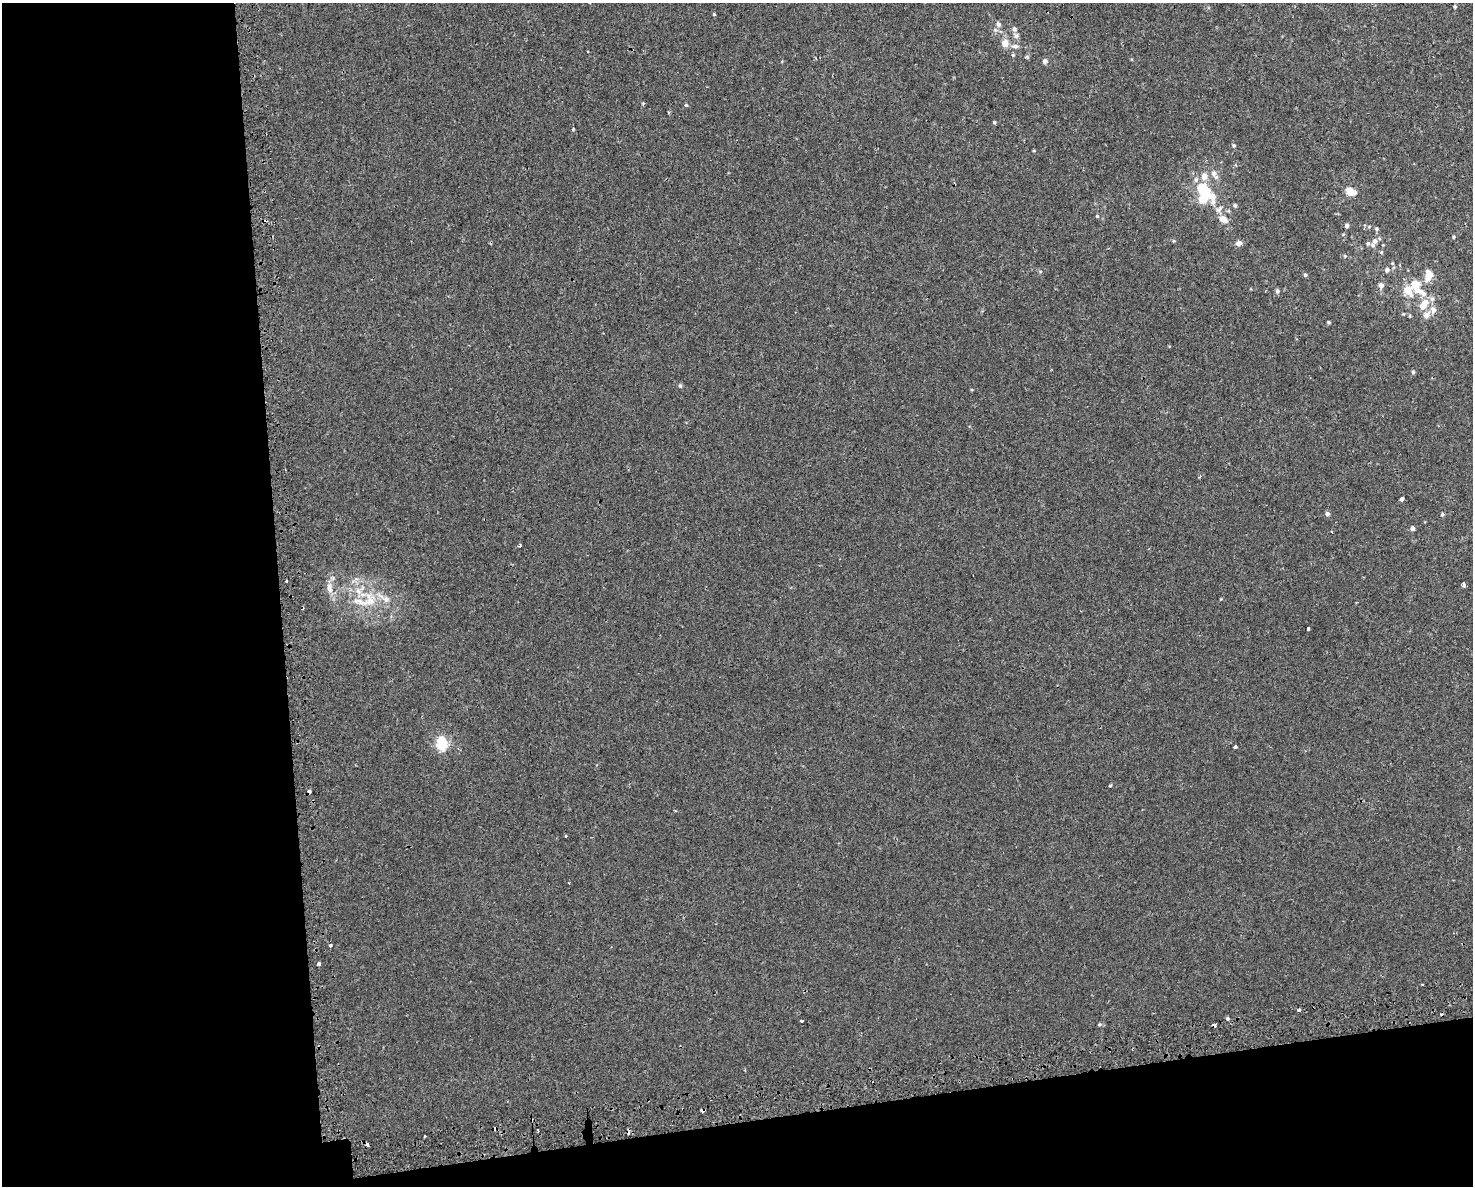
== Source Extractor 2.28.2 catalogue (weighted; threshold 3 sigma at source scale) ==
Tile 10 of 3 x 4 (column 1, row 4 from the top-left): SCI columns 94-1564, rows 39-1222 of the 4556 x 4811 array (HDU 1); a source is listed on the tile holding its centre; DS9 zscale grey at full resolution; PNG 1475 x 1188 px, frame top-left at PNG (2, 3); no overlay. Shown black and unused: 25% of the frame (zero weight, under 2 of 3 exposures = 3% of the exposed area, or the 3 px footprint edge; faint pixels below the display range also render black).
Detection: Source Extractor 2.28.2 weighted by HDU 2 'WHT'; one run over the whole footprint, this tile lists its part. Background 5.66e-04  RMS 0.0026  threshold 0.0117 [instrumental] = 3 sigma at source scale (4.5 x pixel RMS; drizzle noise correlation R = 1.50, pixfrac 1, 0.0396/0.0396 arcsec/px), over >= 5 px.
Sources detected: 83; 7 cosmic-ray / hot-pixel residue — not listed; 10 inside a brighter listed object's ellipse — not listed separately; the other 66 listed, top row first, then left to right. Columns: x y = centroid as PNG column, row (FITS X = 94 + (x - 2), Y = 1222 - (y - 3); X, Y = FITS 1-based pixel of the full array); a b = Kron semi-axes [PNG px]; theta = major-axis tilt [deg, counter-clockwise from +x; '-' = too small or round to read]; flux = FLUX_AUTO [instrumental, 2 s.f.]
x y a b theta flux
1455 6 5 4 - 0.28
714 14 4 3 - 0.25
998 24 7 6 - 0.72
1014 29 8 6 -52 0.72
1005 43 9 8 - 2.1
1015 46 7 5 -13 0.71
1013 55 4 4 - 0.27
1045 61 5 5 - 0.87
643 103 6 2 85 0.24
686 105 5 4 - 0.28
994 122 4 4 - 0.33
573 129 3 3 - 0.29
1234 145 5 5 - 0.34
1213 173 8 7 - 1.2
1204 176 8 8 - 1.7
1202 189 7 7 - 6.9
1350 191 6 5 - 6.3
1206 195 23 11 46 5.7
1235 205 5 4 - 0.41
1218 210 11 7 53 1.2
1097 216 5 4 - 0.27
1223 219 11 7 -28 1.9
1347 225 5 4 - 0.68
1376 229 5 5 - 0.38
1454 237 4 4 - 0.28
1375 241 8 6 68 1.1
1239 243 7 6 - 1.1
1368 243 6 5 - 0.43
1381 252 5 4 - 0.27
1345 256 5 4 - 0.25
1387 270 6 6 - 0.75
1305 275 5 4 - 0.34
1428 277 11 7 49 3
1415 284 10 6 -42 5
1381 285 6 6 - 1.2
1407 290 11 8 -51 3.4
1277 291 6 5 - 0.58
1425 302 9 7 5 2
1433 310 10 8 -65 1.4
1426 315 9 8 - 1.4
1328 322 4 3 - 0.32
1413 372 5 4 - 0.36
680 386 6 5 - 0.36
1402 499 4 3 - 1.8
1327 514 5 5 - 0.71
1442 514 5 4 - 0.35
1412 528 5 4 - 0.79
520 545 3 2 - 0.47
286 581 3 3 - 0.59
1464 585 4 3 - 0.9
329 587 11 6 76 1.2
386 599 9 7 -83 1.2
370 601 25 16 -90 6.8
1308 629 4 3 - 0.4
442 743 18 13 -82 5
1235 747 3 3 - 0.68
1110 785 3 3 - 0.36
566 836 3 3 - 0.26
330 945 3 3 - 0.87
319 964 4 3 - 0.47
1299 1010 3 3 - 0.44
1227 1018 4 4 - 0.52
802 1021 3 3 - 0.57
1099 1024 5 3 - 0.29
1214 1025 3 3 - 3.8
538 1130 2 2 - 0.33
Overlapping masked pixels (flux is a lower limit): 1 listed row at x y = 1214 1025